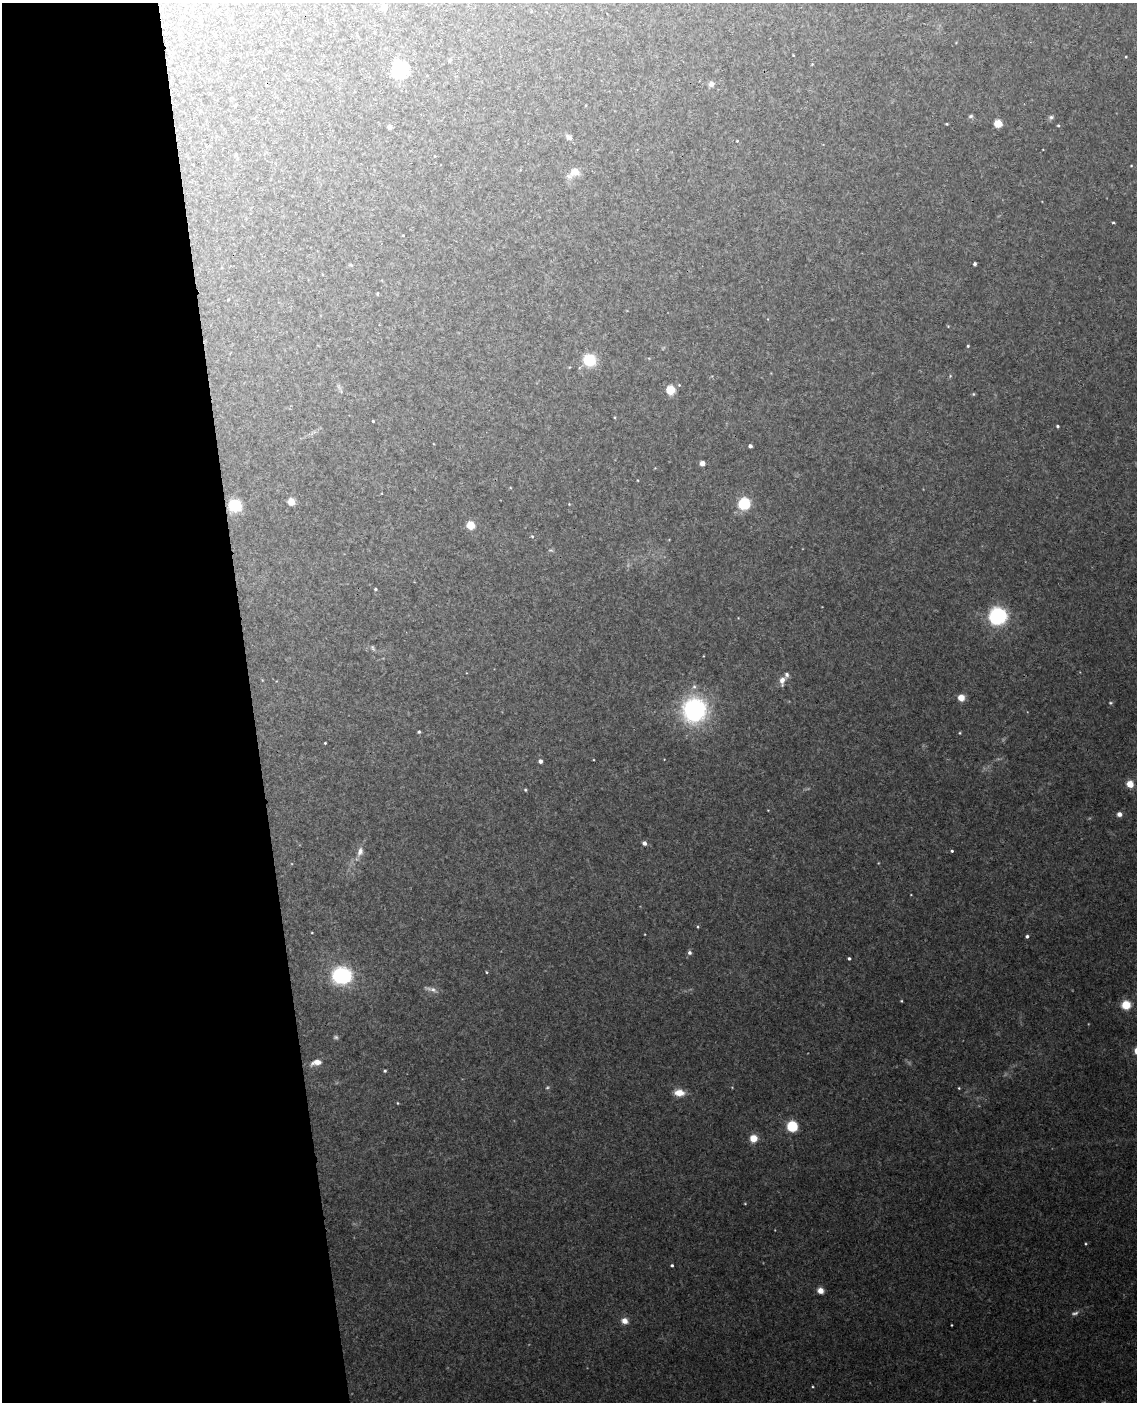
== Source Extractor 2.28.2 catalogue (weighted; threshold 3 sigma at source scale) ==
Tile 5 of 4 x 3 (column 1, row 2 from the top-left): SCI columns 58-1192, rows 1643-3042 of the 4652 x 4581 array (HDU 1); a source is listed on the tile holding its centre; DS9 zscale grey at full resolution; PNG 1139 x 1404 px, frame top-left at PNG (2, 3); no overlay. Shown black and unused: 22% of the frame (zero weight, under 3 of 4 exposures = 6% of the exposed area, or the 3 px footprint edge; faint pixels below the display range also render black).
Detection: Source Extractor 2.28.2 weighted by HDU 2 'WHT'; one run over the whole footprint, this tile lists its part. Background 0.0392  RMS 0.004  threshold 0.0181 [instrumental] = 3 sigma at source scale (4.5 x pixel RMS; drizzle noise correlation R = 1.50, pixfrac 1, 0.05/0.05 arcsec/px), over >= 5 px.
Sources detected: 93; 4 too faint to see at this stretch — not listed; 1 inside a brighter listed object's ellipse — not listed separately; the other 88 listed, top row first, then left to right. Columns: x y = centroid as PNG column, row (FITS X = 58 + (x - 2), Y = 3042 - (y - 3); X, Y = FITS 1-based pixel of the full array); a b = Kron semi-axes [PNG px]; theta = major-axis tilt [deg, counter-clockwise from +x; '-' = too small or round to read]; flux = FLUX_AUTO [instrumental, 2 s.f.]
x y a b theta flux
384 7 8 8 - 1.6
793 55 3 2 - 0.28
1126 57 3 2 - 0.36
449 60 5 4 - 0.61
812 64 3 3 - 0.36
400 69 9 8 - 52
711 84 6 6 - 2.2
586 105 3 2 - 0.25
235 106 4 3 - 0.31
971 116 6 5 - 0.81
1051 117 8 6 28 1
947 124 3 2 - 0.39
998 124 6 5 - 8.6
1058 125 4 3 - 0.48
390 127 4 4 - 2.1
569 137 9 6 -29 1.5
737 141 4 4 - 0.29
435 156 3 3 - 0.31
1131 166 4 3 - 0.3
574 172 16 9 34 4.9
1113 222 4 3 - 0.49
403 235 3 2 - 0.3
975 264 3 3 - 1
351 265 6 3 -44 0.42
377 294 3 3 - 0.52
948 326 4 4 - 0.35
968 346 4 3 - 0.49
589 360 9 9 - 17
950 376 6 4 47 0.52
670 390 8 7 - 8.1
973 394 5 4 - 0.45
373 421 3 3 - 0.39
1057 426 4 3 - 0.67
750 446 4 4 - 1.3
702 463 5 4 - 2.3
637 480 3 2 - 0.28
291 502 6 5 - 5.3
569 504 4 3 - 0.34
744 504 6 6 - 41
235 506 7 7 - 25
470 525 7 7 - 6.2
532 536 5 4 - 0.55
551 550 7 4 -18 0.64
375 589 4 4 - 0.58
998 616 9 8 - 100
738 618 3 3 - 0.25
373 648 9 5 -62 0.98
703 656 3 2 - 0.27
782 681 11 6 79 2.9
694 687 8 6 76 1.4
961 697 7 7 - 3.3
1110 703 5 4 - 0.58
694 710 15 14 - 81
419 732 3 3 - 0.65
960 733 4 3 - 0.41
325 743 3 3 - 0.36
540 761 4 4 - 1.9
1130 784 5 5 - 7
525 790 5 4 - 0.53
1119 814 5 5 - 1.9
644 843 5 4 - 1.9
952 851 4 3 - 0.57
360 852 12 7 72 2.6
698 927 4 4 - 0.43
312 933 3 2 - 0.29
1027 936 4 4 - 1
689 952 5 5 - 1.2
849 958 3 3 - 0.69
486 972 4 3 - 0.38
342 976 11 10 - 68
431 989 20 6 -15 2.1
901 1001 3 3 - 0.38
1126 1005 8 8 - 8.6
336 1037 7 5 -31 0.84
316 1062 13 7 15 3.9
385 1071 4 3 - 0.68
959 1088 4 3 - 0.37
679 1093 11 7 -3 5.4
397 1103 4 3 - 0.36
792 1126 7 6 - 25
753 1138 6 6 - 6.5
745 1204 4 3 - 0.34
1086 1244 4 3 - 0.4
672 1265 3 3 - 0.67
820 1290 6 6 - 3.2
625 1321 7 6 - 3.3
951 1325 3 2 - 0.31
813 1386 3 2 - 0.35